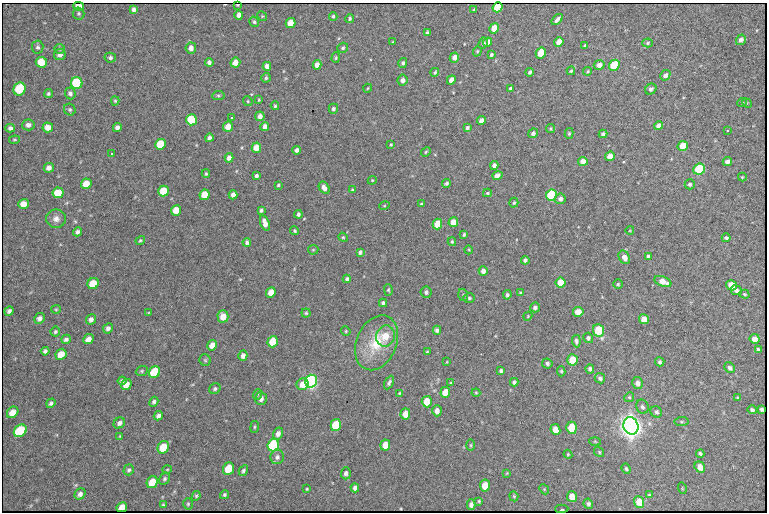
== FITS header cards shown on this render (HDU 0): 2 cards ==
NAXIS1  =                  765 /fastest changing axis
NAXIS2  =                  510 /next to fastest changing axis

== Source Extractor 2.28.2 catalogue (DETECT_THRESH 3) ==
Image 765 x 510 px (HDU 0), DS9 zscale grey, 1 PNG px = 1 image px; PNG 769 x 514 px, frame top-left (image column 1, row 510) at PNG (2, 3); each listed source drawn as its Kron ellipse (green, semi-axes under 4 px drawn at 4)
Background 1810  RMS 21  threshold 63.7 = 3 sigma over >= 5 px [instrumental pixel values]
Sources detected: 276; all 276 listed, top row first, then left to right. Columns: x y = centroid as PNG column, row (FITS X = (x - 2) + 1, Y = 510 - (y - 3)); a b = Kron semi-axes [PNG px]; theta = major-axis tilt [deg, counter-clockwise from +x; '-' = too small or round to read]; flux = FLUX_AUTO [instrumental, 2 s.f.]
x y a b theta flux
237 5 3 2 - 2.4e+03
79 6 5 4 - 9.7e+03
497 7 5 4 - 7.6e+04
134 9 4 4 - 4.4e+03
474 10 3 3 - 1.3e+03
79 13 6 6 - 2.4e+03
239 15 5 4 - 6.9e+03
262 16 5 4 - 1.7e+03
333 16 4 3 - 2.1e+03
350 18 4 4 - 2.4e+03
557 20 7 3 44 5.4e+03
254 22 5 4 - 2.6e+03
291 23 5 5 - 2.6e+04
494 28 5 4 - 2.0e+04
427 33 4 3 - 3.2e+03
741 40 5 4 - 6.0e+03
393 42 4 3 - 1.0e+03
488 42 5 4 - 1.0e+04
559 42 5 4 - 1.6e+04
483 43 6 4 64 3.0e+03
648 43 5 4 - 2.2e+03
585 46 4 3 - 3.8e+03
38 47 6 6 - 3.2e+03
191 48 6 5 - 7.3e+03
343 48 5 5 - 2.8e+03
60 49 5 5 - 2.4e+03
477 51 5 4 - 1.9e+03
541 53 5 4 - 3.7e+04
60 54 6 5 - 6.6e+03
491 55 3 3 - 2.6e+03
454 57 5 4 - 9.7e+03
110 58 5 5 - 3.5e+03
336 58 5 4 - 1.8e+03
41 62 5 5 - 3.3e+04
209 62 4 4 - 4.3e+03
235 63 5 5 - 1.3e+04
403 63 5 4 - 3.1e+03
317 65 5 4 - 1.0e+04
599 65 5 5 - 8.9e+03
614 65 6 5 - 8.2e+04
267 66 4 4 - 7.4e+03
571 71 4 3 - 1.9e+03
588 71 4 4 - 1.7e+03
435 72 4 4 - 2.2e+03
530 72 4 3 - 3.4e+03
665 75 5 4 - 5.5e+03
266 78 5 4 - 2.5e+03
402 80 5 5 - 6.5e+03
451 80 5 4 - 1.0e+04
77 83 6 6 - 9.1e+04
368 88 4 3 - 1.2e+03
20 89 6 6 - 6.6e+04
510 89 4 3 - 3.2e+03
651 89 6 5 - 4.3e+03
70 93 6 5 - 4.3e+03
48 94 4 4 - 2.5e+03
218 95 6 4 6 2.2e+03
259 100 3 3 - 1.3e+03
115 101 4 4 - 1.8e+03
248 101 5 4 - 1.8e+03
742 103 5 3 - 1.3e+03
747 103 5 4 - 1.3e+03
275 106 4 3 - 2.1e+03
333 109 5 4 - 3.2e+03
70 110 6 5 - 2.5e+03
260 116 5 4 - 7.2e+03
232 118 3 3 - 5.2e+03
191 120 5 5 - 9.8e+04
481 121 4 4 - 8.1e+03
28 125 6 5 - 6.0e+03
228 126 5 4 - 1.7e+04
659 126 4 4 - 8.9e+03
48 127 5 5 - 1.3e+04
265 127 4 4 - 8.2e+03
10 128 5 4 - 4.2e+03
117 128 4 4 - 6.0e+03
467 128 4 3 - 3.0e+03
551 129 4 4 - 1.8e+03
728 131 4 3 - 1.4e+03
533 133 5 4 - 4.4e+03
569 133 5 4 - 2.0e+03
603 134 4 4 - 3.7e+03
209 138 4 4 - 4.7e+03
14 140 5 3 - 1.5e+03
160 144 5 5 - 6.3e+04
391 145 3 2 - 1.6e+03
683 146 5 5 - 3.0e+04
256 148 5 4 - 2.5e+04
296 150 4 4 - 4.9e+03
426 152 5 4 - 1.9e+03
112 154 3 2 - 1.9e+03
610 156 5 4 - 1.7e+04
229 158 5 4 - 7.3e+03
583 161 5 4 - 1.3e+04
727 161 5 4 - 6.3e+03
494 166 4 4 - 6.0e+03
49 168 5 5 - 7.0e+03
699 169 6 5 - 1.2e+05
206 174 4 3 - 1.6e+03
256 176 3 3 - 3.5e+03
497 176 5 4 - 7.1e+03
742 177 4 4 - 1.5e+03
372 180 4 4 - 1.5e+03
446 183 4 4 - 3.0e+03
86 184 5 5 - 2.6e+04
690 184 5 5 - 3.2e+03
278 185 4 3 - 1.7e+03
324 188 6 5 - 7.9e+03
352 190 4 3 - 1.9e+03
163 191 5 5 - 4.7e+04
58 193 5 5 - 3.3e+04
487 193 4 3 - 1.6e+03
204 195 5 5 - 3.0e+04
233 195 4 4 - 7.6e+03
551 195 5 5 - 1.6e+05
560 199 5 5 - 5.7e+03
514 203 5 4 - 2.3e+03
24 204 5 5 - 1.4e+04
421 204 3 3 - 1.8e+03
384 206 5 3 - 1.3e+03
176 210 5 5 - 2.6e+04
261 210 4 3 - 2.8e+03
298 214 4 3 - 3.6e+03
56 219 10 9 - 8.7e+03
453 222 5 4 - 2.5e+04
265 223 8 4 -71 1.0e+04
437 224 5 5 - 2.9e+04
630 230 4 3 - 1.1e+03
295 231 4 4 - 2.3e+03
77 232 4 4 - 3.8e+03
464 235 4 3 - 1.9e+03
343 237 5 4 - 1.8e+03
726 238 4 3 - 2.7e+03
140 240 5 4 - 1.9e+03
247 242 4 4 - 3.5e+03
452 242 4 3 - 2.0e+03
313 250 5 5 - 1.7e+03
469 250 4 3 - 1.2e+03
360 252 4 3 - 3.7e+03
648 256 4 3 - 2.5e+03
624 257 7 5 -61 9.4e+03
525 260 4 4 - 4.7e+03
483 271 5 4 - 6.9e+03
347 279 4 4 - 4.1e+03
663 282 9 5 -22 1.5e+04
93 283 6 5 - 3.4e+04
561 283 5 5 - 3.6e+04
618 284 5 4 - 2.0e+03
731 285 5 5 - 2.6e+04
388 290 6 4 -89 2.0e+03
736 290 6 4 -25 5.2e+03
271 292 5 4 - 2.0e+04
426 292 5 5 - 3.9e+03
520 293 3 3 - 1.4e+03
744 294 5 4 - 1.9e+03
463 295 6 5 - 2.0e+03
507 295 4 4 - 3.3e+03
469 298 6 5 - 2.4e+03
383 303 4 4 - 3.6e+03
535 307 5 5 - 4.2e+03
56 309 5 4 - 1.6e+03
9 311 5 4 - 3.7e+03
578 312 5 5 - 1.7e+04
149 313 4 3 - 1.4e+03
306 313 4 4 - 2.0e+03
223 316 6 5 - 1.6e+04
528 316 4 3 - 1.3e+03
40 318 5 5 - 5.7e+03
91 319 5 5 - 5.7e+03
644 319 5 5 - 1.8e+04
108 328 5 4 - 4.8e+03
437 330 4 4 - 4.3e+03
599 330 6 5 - 9.3e+04
346 331 5 4 - 1.8e+03
55 332 5 5 - 2.4e+03
386 336 11 9 74 2.4e+04
588 338 5 5 - 3.5e+03
66 339 5 4 - 4.2e+03
88 339 6 4 42 9.4e+03
755 339 5 5 - 1.4e+04
576 341 6 4 -85 3.7e+03
273 342 6 5 - 5.7e+04
377 343 28 20 67 6.0e+04
212 345 5 4 - 1.3e+04
758 349 4 4 - 2.4e+03
45 351 4 4 - 3.4e+03
427 352 3 3 - 1.5e+03
61 354 6 5 - 2.1e+04
243 356 5 4 - 7.3e+03
205 360 6 5 - 2.1e+03
573 360 5 5 - 4.1e+04
447 362 4 2 - 9.9e+02
660 362 5 4 - 2.9e+03
547 363 5 5 - 3.4e+03
730 368 6 5 - 4.0e+03
590 369 4 4 - 3.8e+03
142 371 6 5 - 2.4e+03
501 371 4 4 - 3.1e+03
561 371 5 4 - 2.1e+03
154 372 6 5 - 9.6e+04
600 378 5 4 - 3.9e+03
122 381 4 4 - 2.8e+03
311 381 6 5 - 5.6e+05
514 382 4 4 - 3.4e+03
389 383 7 4 62 3.3e+03
451 383 4 3 - 1.4e+03
637 383 6 5 - 7.8e+03
126 384 6 5 - 1.5e+04
303 384 6 5 - 1.7e+04
215 389 6 5 - 2.8e+03
445 392 5 5 - 2.9e+04
400 393 4 3 - 1.4e+03
476 393 4 4 - 1.4e+03
257 394 5 3 - 1.5e+03
629 397 5 4 - 2.1e+03
738 397 4 3 - 1.8e+03
261 399 6 6 - 7.4e+03
154 402 5 4 - 3.2e+03
427 402 6 5 - 2.9e+04
51 403 5 4 - 3.6e+03
642 407 7 6 - 4.0e+03
762 409 4 3 - 1.5e+03
752 410 4 4 - 3.3e+03
437 411 5 5 - 7.9e+03
13 412 6 5 - 1.4e+04
656 412 6 5 - 3.7e+03
405 414 5 4 - 1.8e+04
158 416 5 4 - 4.6e+03
681 422 7 4 5 2.2e+03
119 423 6 5 - 4.5e+03
336 425 6 5 - 8.4e+04
631 426 9 7 -69 1.9e+06
255 427 6 3 82 1.6e+03
572 428 6 5 - 6.1e+04
555 429 5 4 - 1.6e+04
20 431 7 5 43 1.1e+05
278 433 6 5 - 7.0e+03
120 436 4 4 - 1.5e+03
595 441 5 3 - 1.3e+03
273 445 6 5 - 1.7e+05
385 445 5 5 - 1.7e+04
471 445 6 4 90 1.7e+03
163 447 6 5 - 4.1e+04
599 452 5 4 - 2.2e+03
568 454 4 4 - 1.6e+03
700 454 4 3 - 2.7e+03
277 457 7 6 - 5.1e+03
700 467 6 5 - 1.1e+04
167 469 5 3 - 1.3e+03
228 469 6 5 - 4.0e+04
626 469 5 4 - 2.5e+03
129 470 5 5 - 3.0e+03
243 471 6 4 59 3.0e+03
346 473 6 5 - 4.8e+03
507 473 3 3 - 1.2e+03
164 479 6 5 - 2.9e+03
152 482 6 5 - 2.6e+04
485 485 6 5 - 2.5e+04
355 488 4 4 - 4.5e+03
682 488 6 3 -73 1.2e+03
307 489 3 3 - 1.6e+03
544 489 5 4 - 1.7e+03
80 494 6 5 - 5.7e+03
224 495 5 4 - 2.4e+03
649 495 4 3 - 1.6e+03
196 496 5 4 - 1.8e+03
514 496 5 4 - 1.8e+03
572 497 6 5 - 1.9e+04
479 501 3 3 - 1.5e+03
639 502 6 5 - 2.2e+04
188 504 6 5 - 2.1e+03
588 504 5 4 - 3.4e+03
163 505 4 4 - 1.6e+03
471 505 5 4 - 5.5e+03
122 507 5 4 - 1.0e+04
562 509 6 2 2 1.1e+02